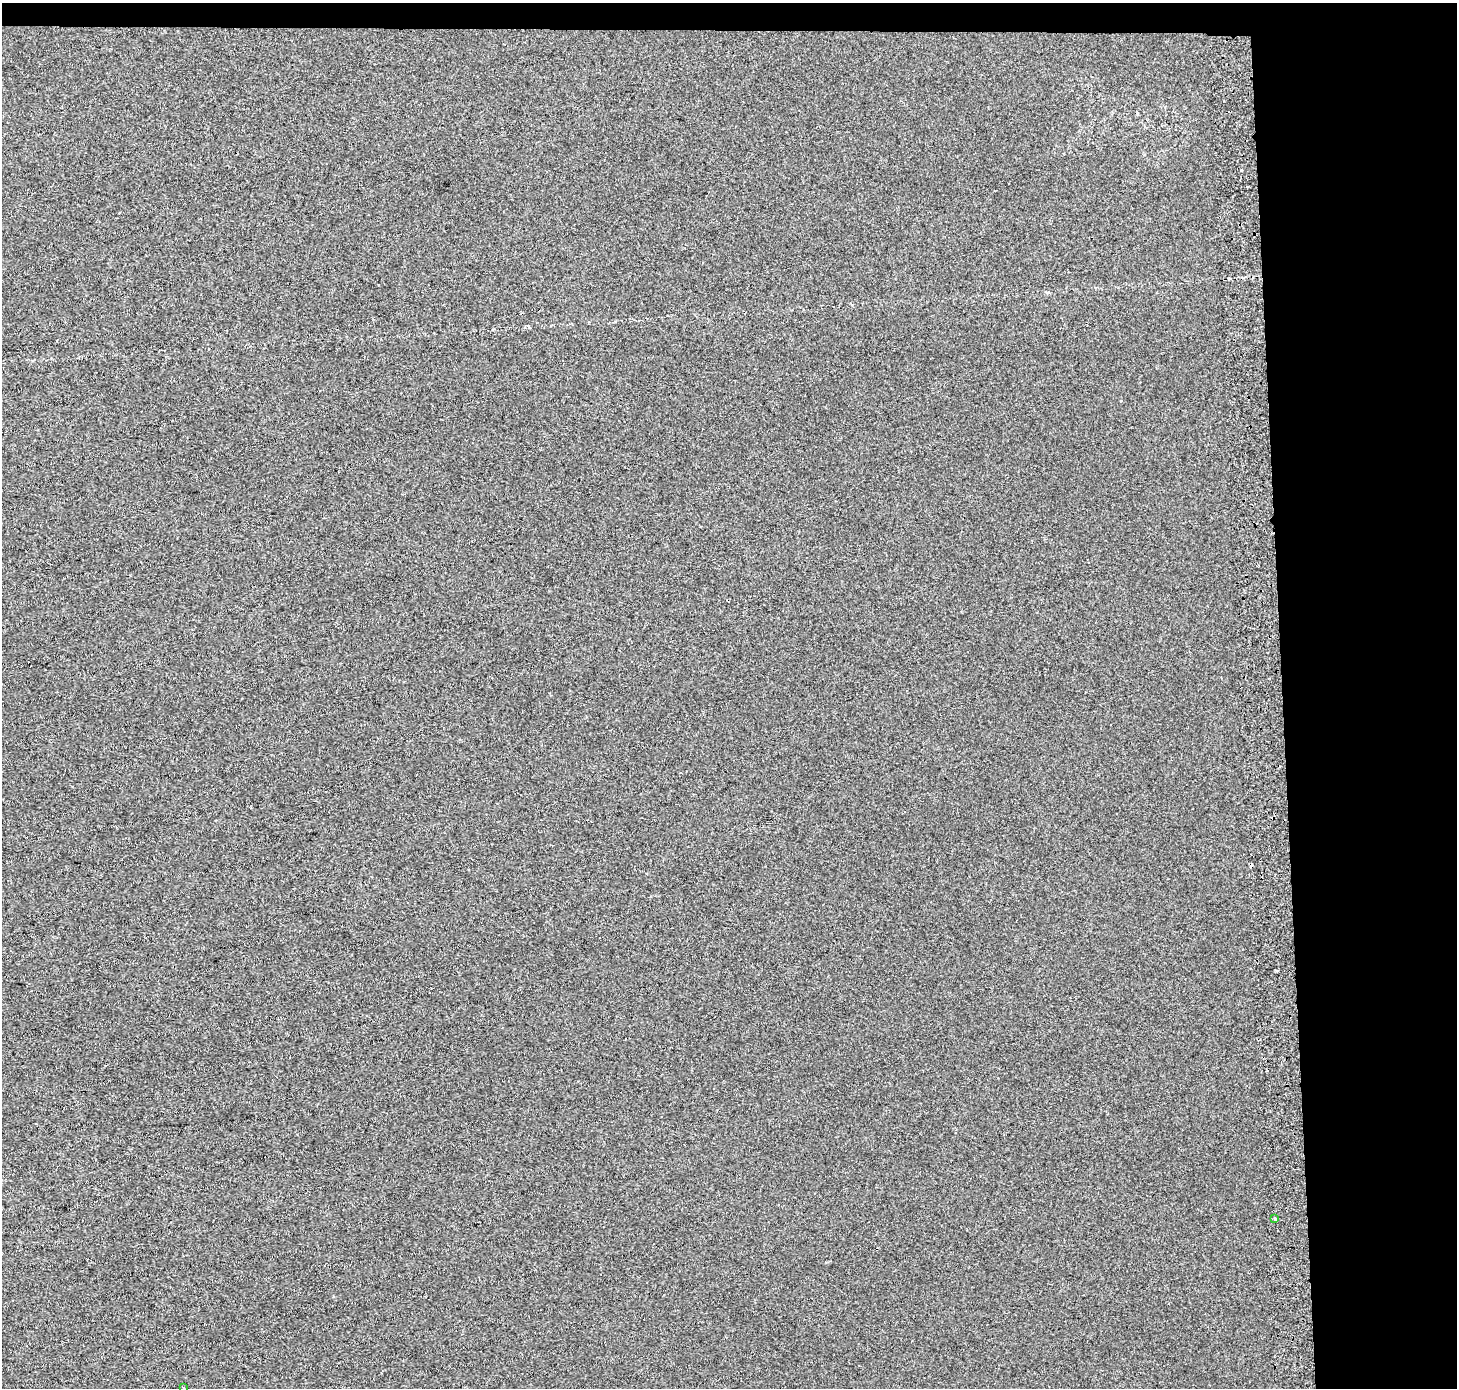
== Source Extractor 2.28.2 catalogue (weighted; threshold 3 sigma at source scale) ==
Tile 3 of 3 x 3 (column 3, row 1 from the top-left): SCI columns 2983-4437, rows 2774-4159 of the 4510 x 4167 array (HDU 1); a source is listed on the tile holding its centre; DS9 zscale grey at full resolution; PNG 1459 x 1390 px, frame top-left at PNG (2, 3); each listed source drawn as its Kron ellipse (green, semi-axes under 4 px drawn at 4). Shown black and unused: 14% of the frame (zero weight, under 2 of 3 exposures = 2% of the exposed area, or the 3 px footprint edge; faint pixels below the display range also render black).
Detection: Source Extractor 2.28.2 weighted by HDU 2 'WHT'; one run over the whole footprint, this tile lists its part. Background 6.88e-04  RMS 0.0071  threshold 0.0321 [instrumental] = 3 sigma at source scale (4.5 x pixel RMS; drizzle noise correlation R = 1.50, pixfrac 1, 0.0396/0.0396 arcsec/px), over >= 5 px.
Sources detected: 3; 1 cosmic-ray / hot-pixel residue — neither listed nor drawn; the other 2 listed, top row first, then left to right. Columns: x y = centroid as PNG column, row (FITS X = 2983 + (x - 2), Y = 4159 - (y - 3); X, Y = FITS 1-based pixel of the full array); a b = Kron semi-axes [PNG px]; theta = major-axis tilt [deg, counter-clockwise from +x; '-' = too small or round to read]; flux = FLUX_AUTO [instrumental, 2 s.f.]
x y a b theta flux
1275 1219 4 3 - 1.3
183 1387 3 2 - 1.2
Isophote crosses this tile's border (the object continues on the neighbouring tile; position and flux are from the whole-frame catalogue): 1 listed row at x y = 183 1387